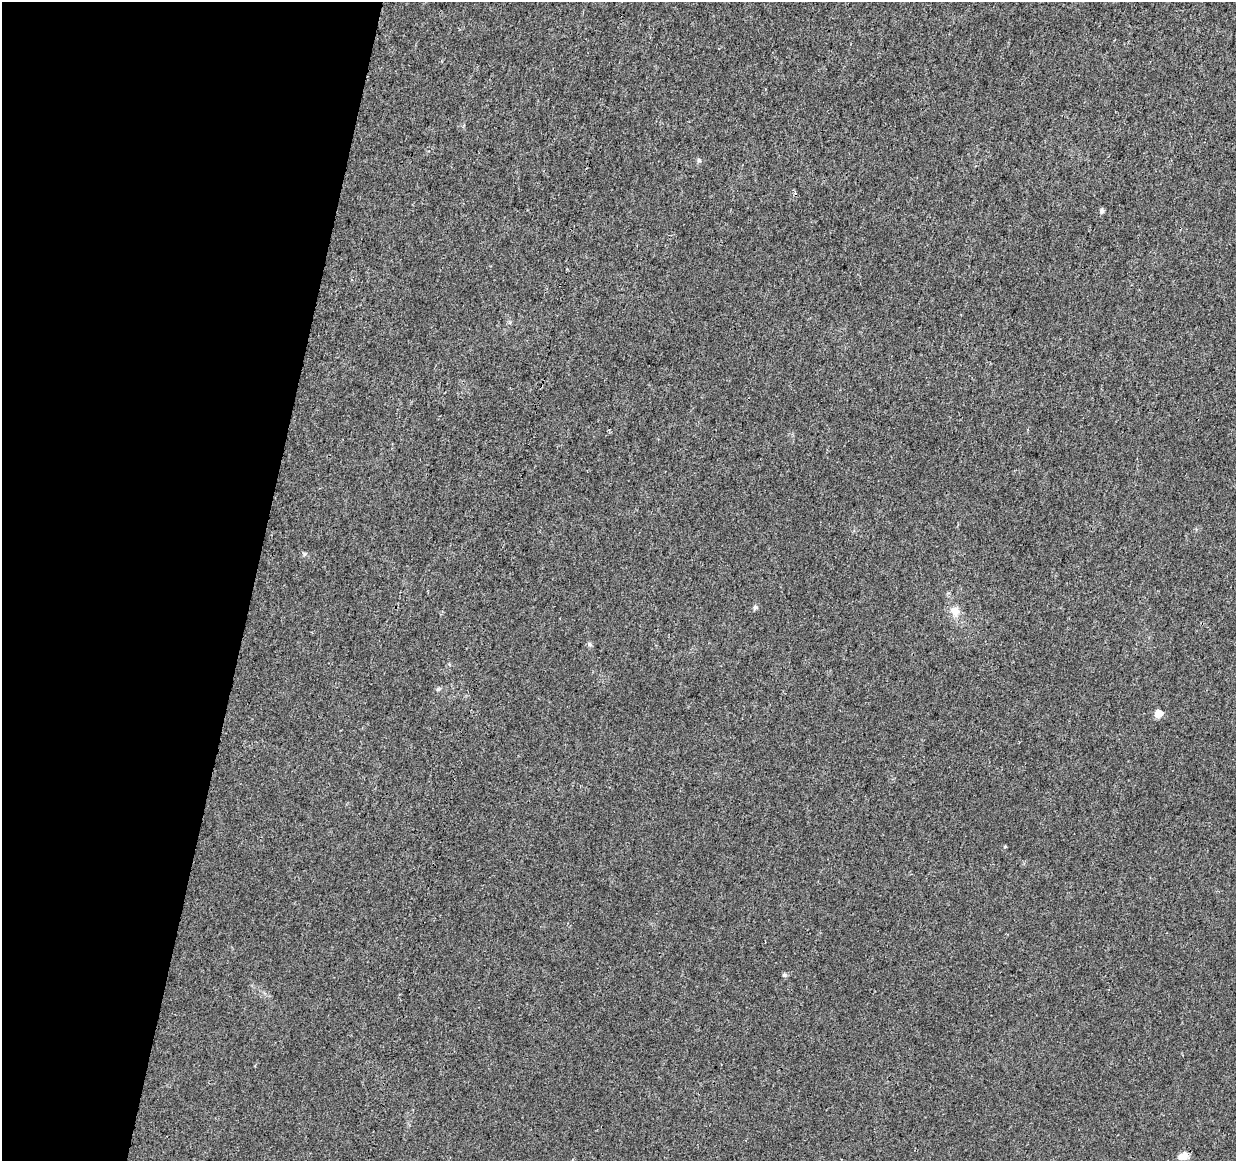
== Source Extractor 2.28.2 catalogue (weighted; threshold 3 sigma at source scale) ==
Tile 9 of 4 x 4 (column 1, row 3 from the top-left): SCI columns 1-1234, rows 1384-2542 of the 4945 x 5146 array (HDU 1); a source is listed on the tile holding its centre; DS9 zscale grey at full resolution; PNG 1238 x 1163 px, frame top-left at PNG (2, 2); no overlay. Shown black and unused: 21% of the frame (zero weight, under 3 of 4 exposures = <1% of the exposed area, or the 3 px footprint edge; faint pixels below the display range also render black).
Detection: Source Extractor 2.28.2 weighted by HDU 2 'WHT'; one run over the whole footprint, this tile lists its part. Background 0.0107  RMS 0.0025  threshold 0.0112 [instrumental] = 3 sigma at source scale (4.5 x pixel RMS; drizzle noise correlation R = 1.50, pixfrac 1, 0.0396/0.0396 arcsec/px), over >= 5 px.
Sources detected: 9; all 9 listed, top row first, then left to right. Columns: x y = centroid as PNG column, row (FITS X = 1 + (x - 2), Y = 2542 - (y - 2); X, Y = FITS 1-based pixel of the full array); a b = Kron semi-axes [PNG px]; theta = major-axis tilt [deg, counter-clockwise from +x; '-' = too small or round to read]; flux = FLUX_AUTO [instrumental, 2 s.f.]
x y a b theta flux
699 160 6 5 - 0.51
1102 211 6 5 - 0.56
755 607 6 5 - 0.51
955 611 12 11 - 2.6
590 644 6 5 - 0.48
438 689 6 4 43 0.4
1158 713 6 5 - 3.9
784 975 6 5 - 0.48
1183 1156 12 8 26 1.9